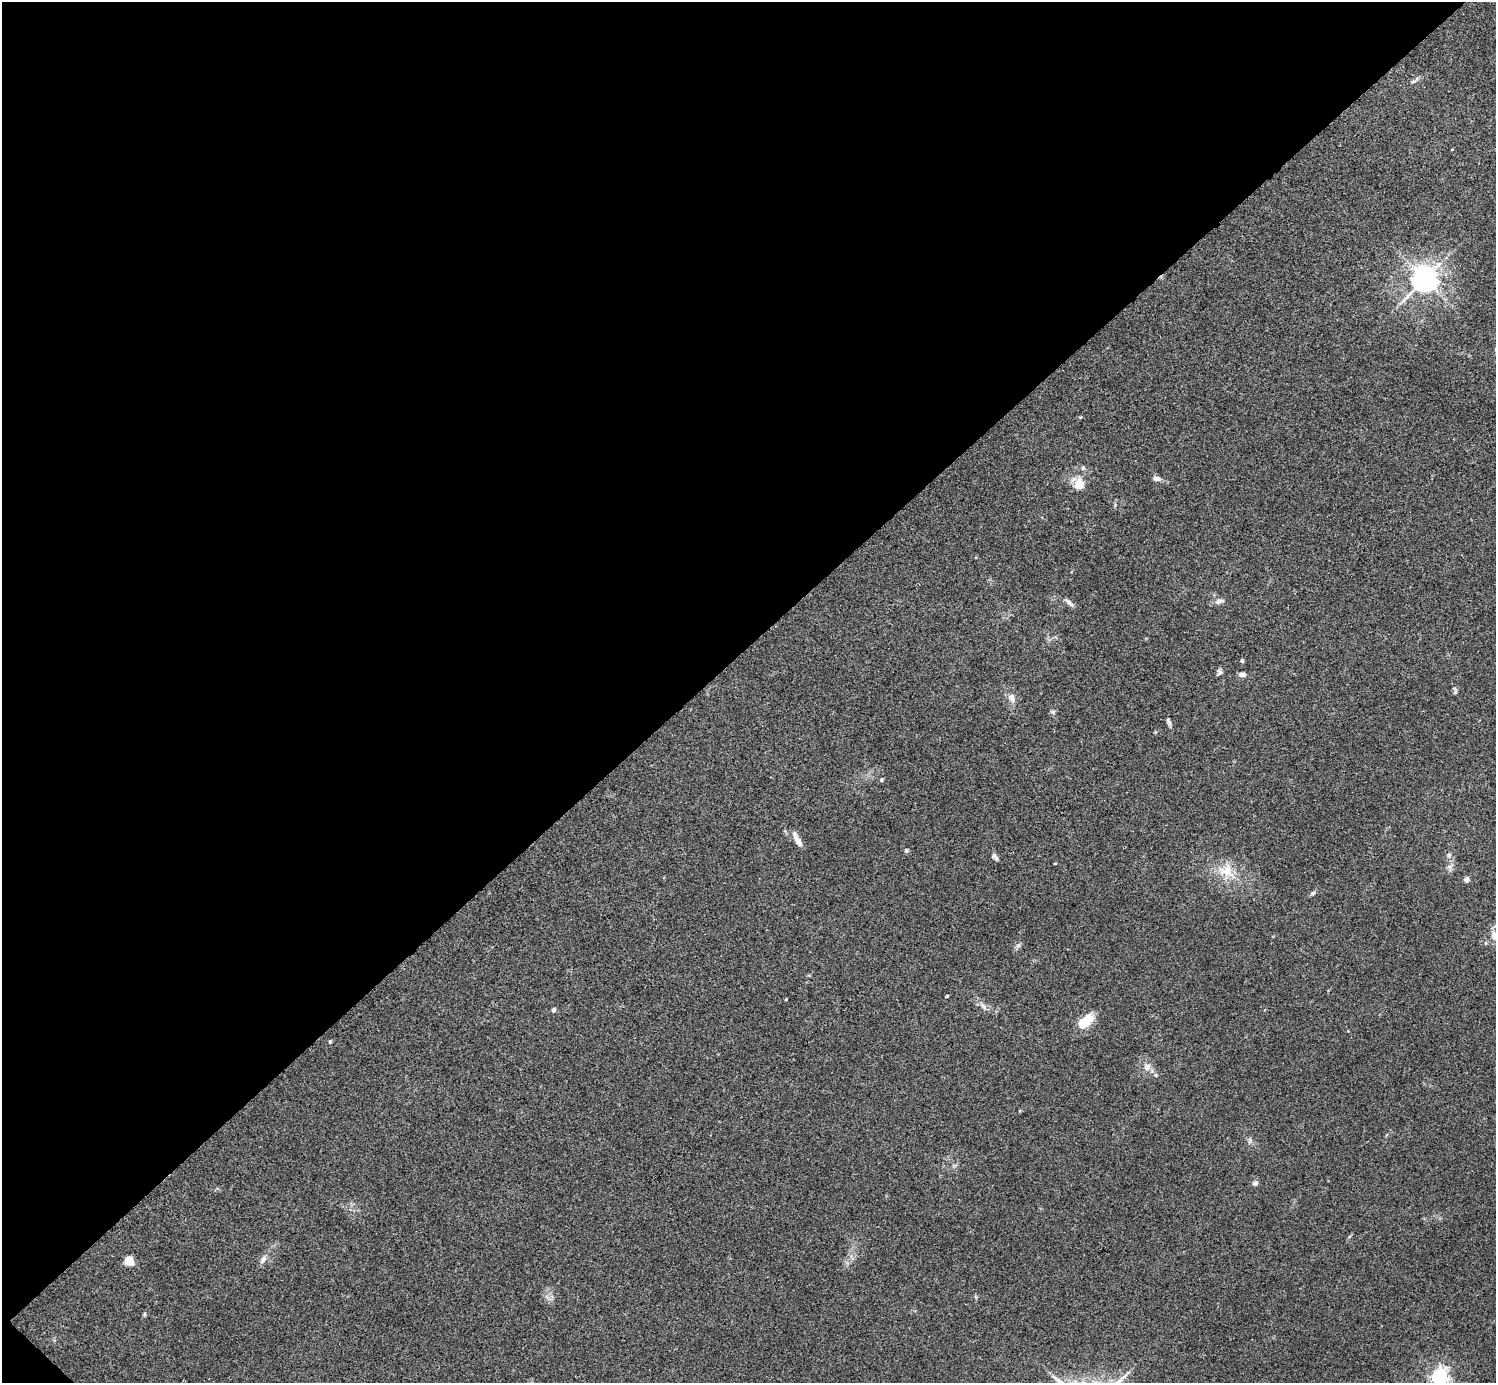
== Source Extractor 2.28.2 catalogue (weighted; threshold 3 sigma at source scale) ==
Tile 5 of 4 x 4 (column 1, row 2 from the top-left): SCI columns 3-1496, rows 2923-4303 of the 5985 x 5985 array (HDU 1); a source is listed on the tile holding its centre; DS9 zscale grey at full resolution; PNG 1498 x 1385 px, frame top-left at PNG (2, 2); no overlay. Shown black and unused: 47% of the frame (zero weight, under 3 of 4 exposures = <1% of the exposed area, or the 3 px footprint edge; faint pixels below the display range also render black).
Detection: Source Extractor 2.28.2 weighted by HDU 2 'WHT'; one run over the whole footprint, this tile lists its part. Background 0.0348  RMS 0.0047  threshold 0.0211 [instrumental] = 3 sigma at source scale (4.5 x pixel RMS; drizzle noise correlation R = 1.50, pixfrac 1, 0.05/0.05 arcsec/px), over >= 5 px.
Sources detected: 37; all 37 listed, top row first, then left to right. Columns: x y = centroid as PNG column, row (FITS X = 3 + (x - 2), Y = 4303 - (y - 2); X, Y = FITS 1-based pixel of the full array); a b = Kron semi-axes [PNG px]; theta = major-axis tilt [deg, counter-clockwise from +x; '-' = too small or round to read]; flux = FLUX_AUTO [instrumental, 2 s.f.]
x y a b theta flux
1413 81 8 3 11 0.81
1452 149 4 2 - 0.28
1424 279 8 7 - 500
1083 468 6 5 - 0.87
1156 478 7 5 -6 2.1
1079 484 13 11 57 6
1219 601 12 6 22 1.8
1069 603 13 5 -39 1.7
1242 661 5 4 - 0.69
1219 673 10 5 40 1.1
1242 674 8 5 -3 1.6
1455 692 7 4 46 0.7
1011 697 11 8 -55 2.5
1053 712 6 5 - 0.81
1169 722 12 4 -67 1.1
881 780 5 5 - 0.6
798 841 16 7 -59 3.5
906 850 6 4 68 0.63
1449 855 6 5 - 0.92
994 856 8 7 - 1.2
1226 871 23 16 -1 9.7
1466 879 5 5 - 2.5
1313 893 8 5 27 0.87
1494 935 13 9 -75 3.5
947 996 4 3 - 0.41
786 999 3 2 - 0.37
984 1007 11 5 -45 1.6
554 1010 5 4 - 1.2
1085 1021 21 11 39 9.4
330 1042 4 3 - 0.58
1147 1067 11 8 54 2.4
1156 1075 6 4 -72 0.61
1255 1183 7 6 - 1.4
263 1260 12 7 63 2
129 1261 8 8 - 6
144 1314 6 4 89 0.58
1440 1376 6 6 - 150
Isophote crosses this tile's border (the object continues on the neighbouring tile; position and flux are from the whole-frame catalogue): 2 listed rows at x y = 1494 935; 1440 1376